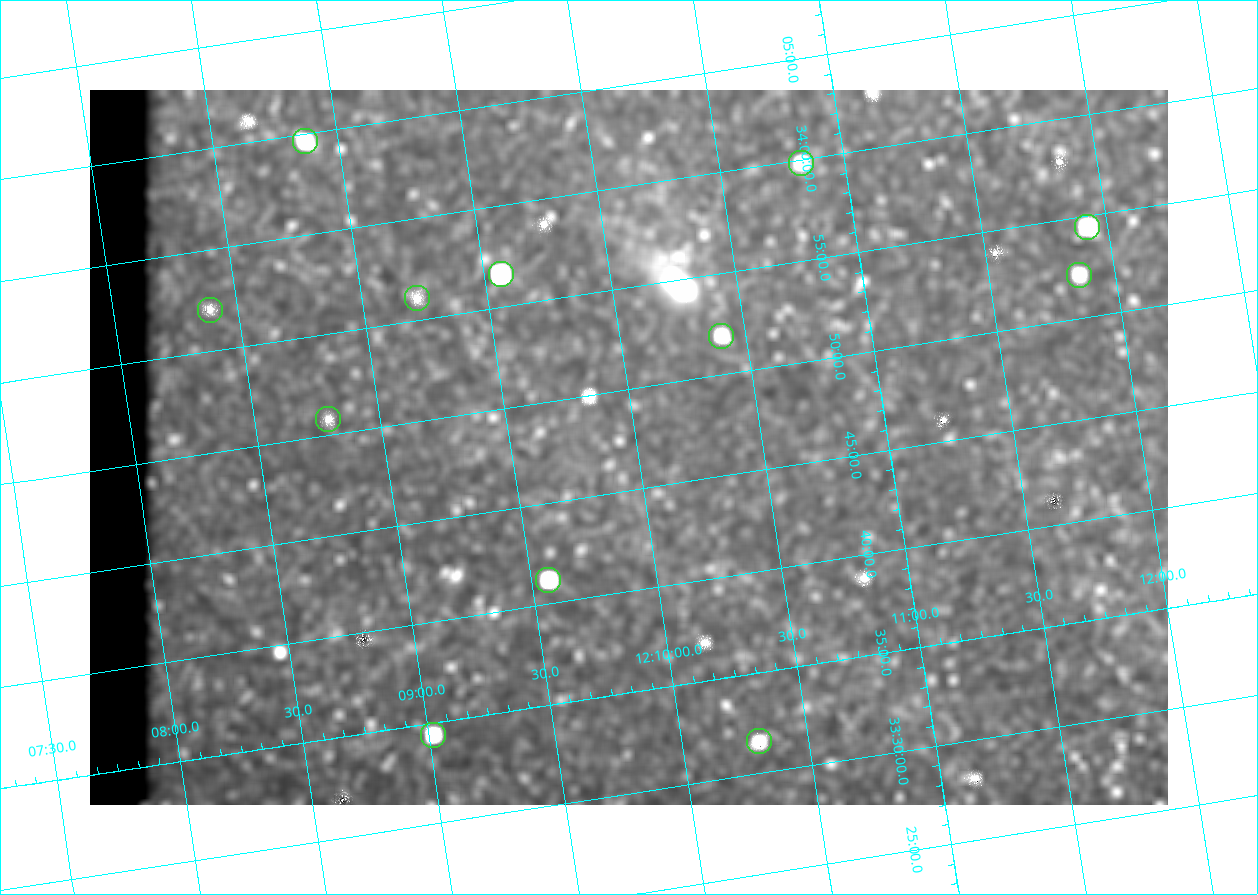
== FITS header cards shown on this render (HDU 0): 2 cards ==
NAXIS1  =                 1078
NAXIS2  =                  715

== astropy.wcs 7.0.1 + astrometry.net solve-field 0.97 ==
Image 1078 x 715 px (HDU 0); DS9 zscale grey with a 90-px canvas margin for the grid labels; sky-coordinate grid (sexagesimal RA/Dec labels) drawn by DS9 from the SOLVED WCS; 12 Tycho-2 reference stars matched to detected sources circled (green)
Header WCS: none
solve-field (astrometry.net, Tycho-2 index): SOLVED blind (the file carries no WCS)
Solved WCS: RA---TAN-SIP/DEC--TAN-SIP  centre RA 12:09:58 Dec +33:47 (182.49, +33.79 deg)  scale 3 arcsec/px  FOV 53.9' x 35.7'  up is +9 deg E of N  parity flipped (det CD > 0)
(file carries no celestial WCS; the grid is the blind solution)
Tycho-2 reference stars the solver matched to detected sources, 12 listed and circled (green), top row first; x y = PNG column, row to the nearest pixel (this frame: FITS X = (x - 90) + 1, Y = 715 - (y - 90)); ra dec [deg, ICRS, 3 dp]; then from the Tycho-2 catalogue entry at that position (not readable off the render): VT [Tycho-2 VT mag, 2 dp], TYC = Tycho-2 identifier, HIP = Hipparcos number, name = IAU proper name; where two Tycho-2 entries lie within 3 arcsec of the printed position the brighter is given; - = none
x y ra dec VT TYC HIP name
305 141 182.217 +34.078 10.97 2529-1713-1 - -
801 163 182.707 +33.997 11.63 2529-1841-1 - -
1087 227 182.981 +33.908 10.81 2529-1789-1 - -
501 274 182.392 +33.944 9.84 2529-1255-1 59276 -
1079 275 182.965 +33.869 12.02 2529-805-1 - -
417 298 182.305 +33.934 12.65 2529-1793-1 - -
210 310 182.097 +33.951 11.96 2529-1435-1 - -
721 336 182.601 +33.865 11.69 2529-1735-1 - -
328 419 182.198 +33.846 12.76 2529-1573-1 - -
548 580 182.392 +33.687 10.79 2527-1378-1 - -
433 735 182.255 +33.573 10.77 2527-1252-1 - -
759 741 182.576 +33.526 12.18 2527-1353-1 - -